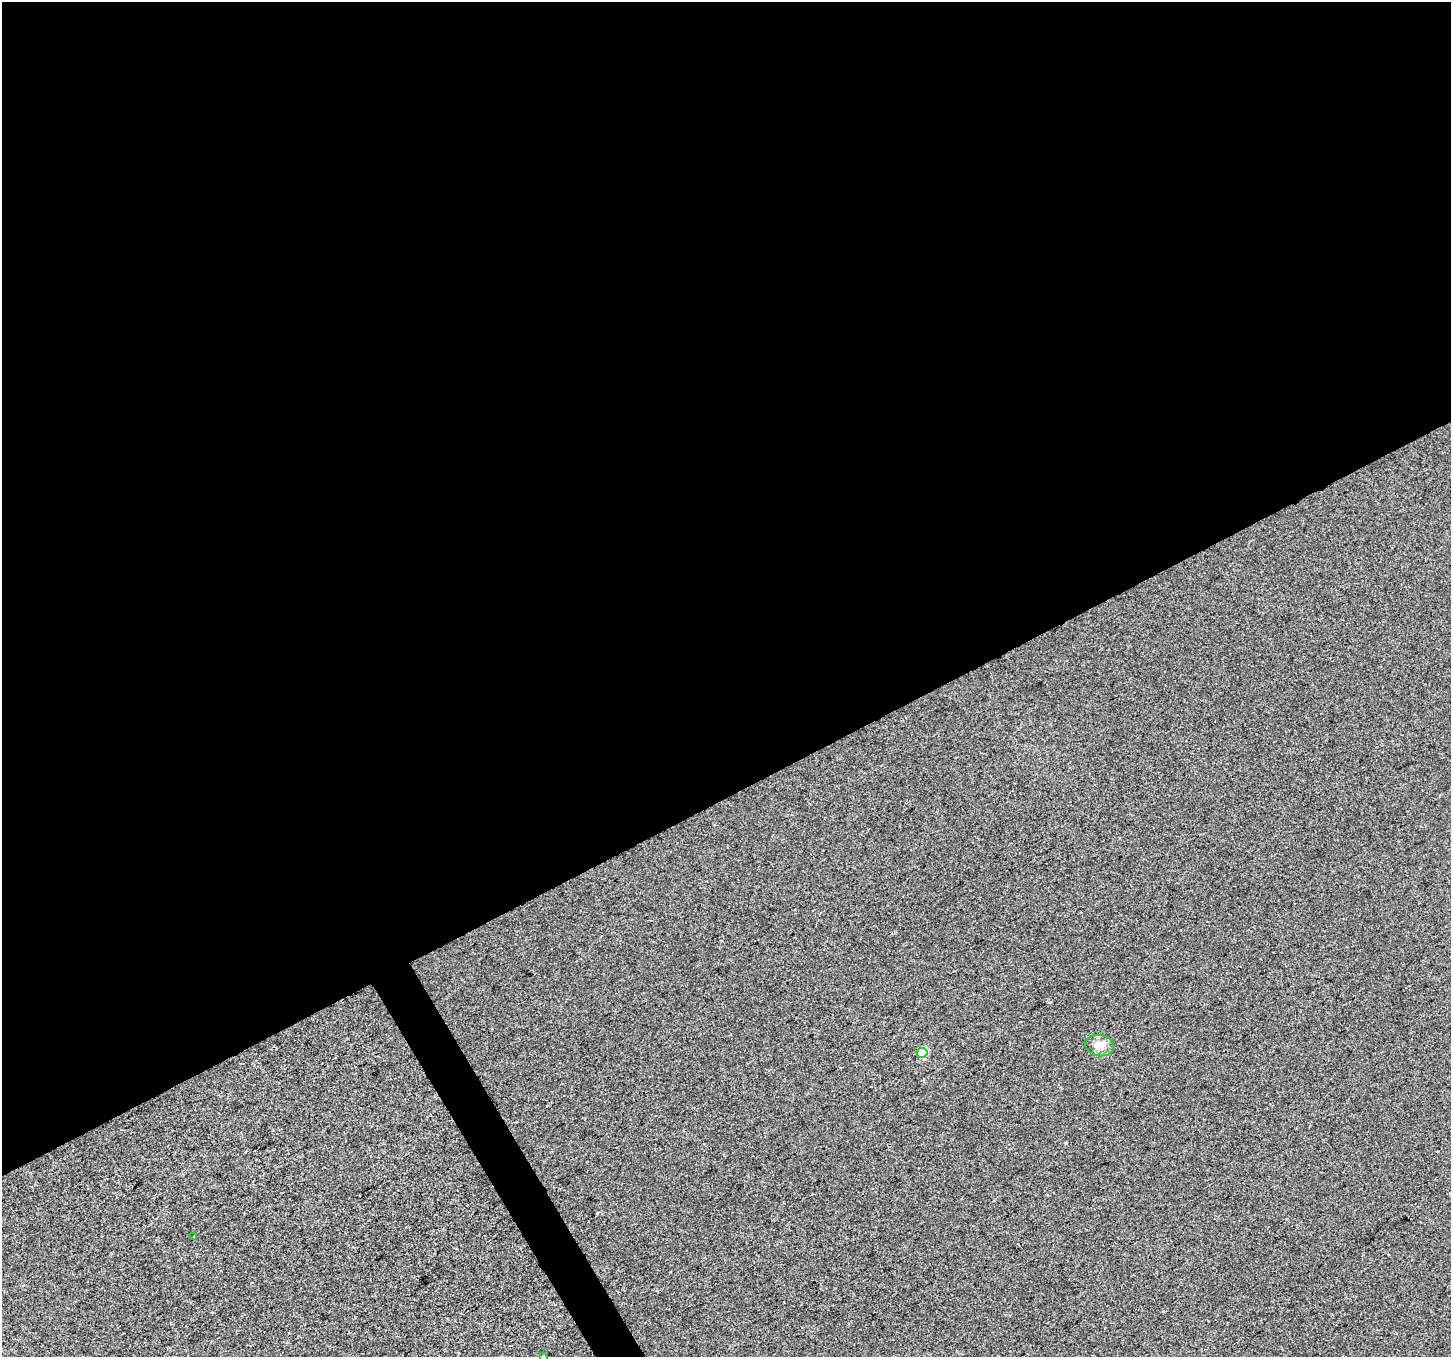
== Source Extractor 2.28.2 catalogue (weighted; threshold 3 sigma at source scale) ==
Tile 2 of 4 x 4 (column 2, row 1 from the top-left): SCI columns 1452-2900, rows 4229-5583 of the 5799 x 5687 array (HDU 1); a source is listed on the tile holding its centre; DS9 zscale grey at full resolution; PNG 1453 x 1359 px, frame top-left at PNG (2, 2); each listed source drawn as its Kron ellipse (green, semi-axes under 4 px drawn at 4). Shown black and unused: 60% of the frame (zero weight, under 2 of 3 exposures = <1% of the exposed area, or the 3 px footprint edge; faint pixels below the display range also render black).
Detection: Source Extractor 2.28.2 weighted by HDU 2 'WHT'; one run over the whole footprint, this tile lists its part. Background 0.00151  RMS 0.0057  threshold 0.0255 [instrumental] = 3 sigma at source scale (4.5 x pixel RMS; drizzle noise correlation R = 1.50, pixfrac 1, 0.0396/0.0396 arcsec/px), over >= 5 px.
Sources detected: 5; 1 cosmic-ray / hot-pixel residue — neither listed nor drawn; the other 4 listed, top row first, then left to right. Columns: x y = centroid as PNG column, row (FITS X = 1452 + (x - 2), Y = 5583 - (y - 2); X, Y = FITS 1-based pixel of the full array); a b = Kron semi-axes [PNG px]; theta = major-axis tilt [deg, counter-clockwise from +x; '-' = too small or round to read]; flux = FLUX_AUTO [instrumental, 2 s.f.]
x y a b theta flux
1100 1046 14 10 -9 4.7
922 1053 5 5 - 31
194 1237 3 2 - 0.51
543 1356 3 3 - 1.6
Isophote crosses this tile's border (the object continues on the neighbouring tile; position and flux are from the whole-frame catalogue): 1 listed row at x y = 543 1356